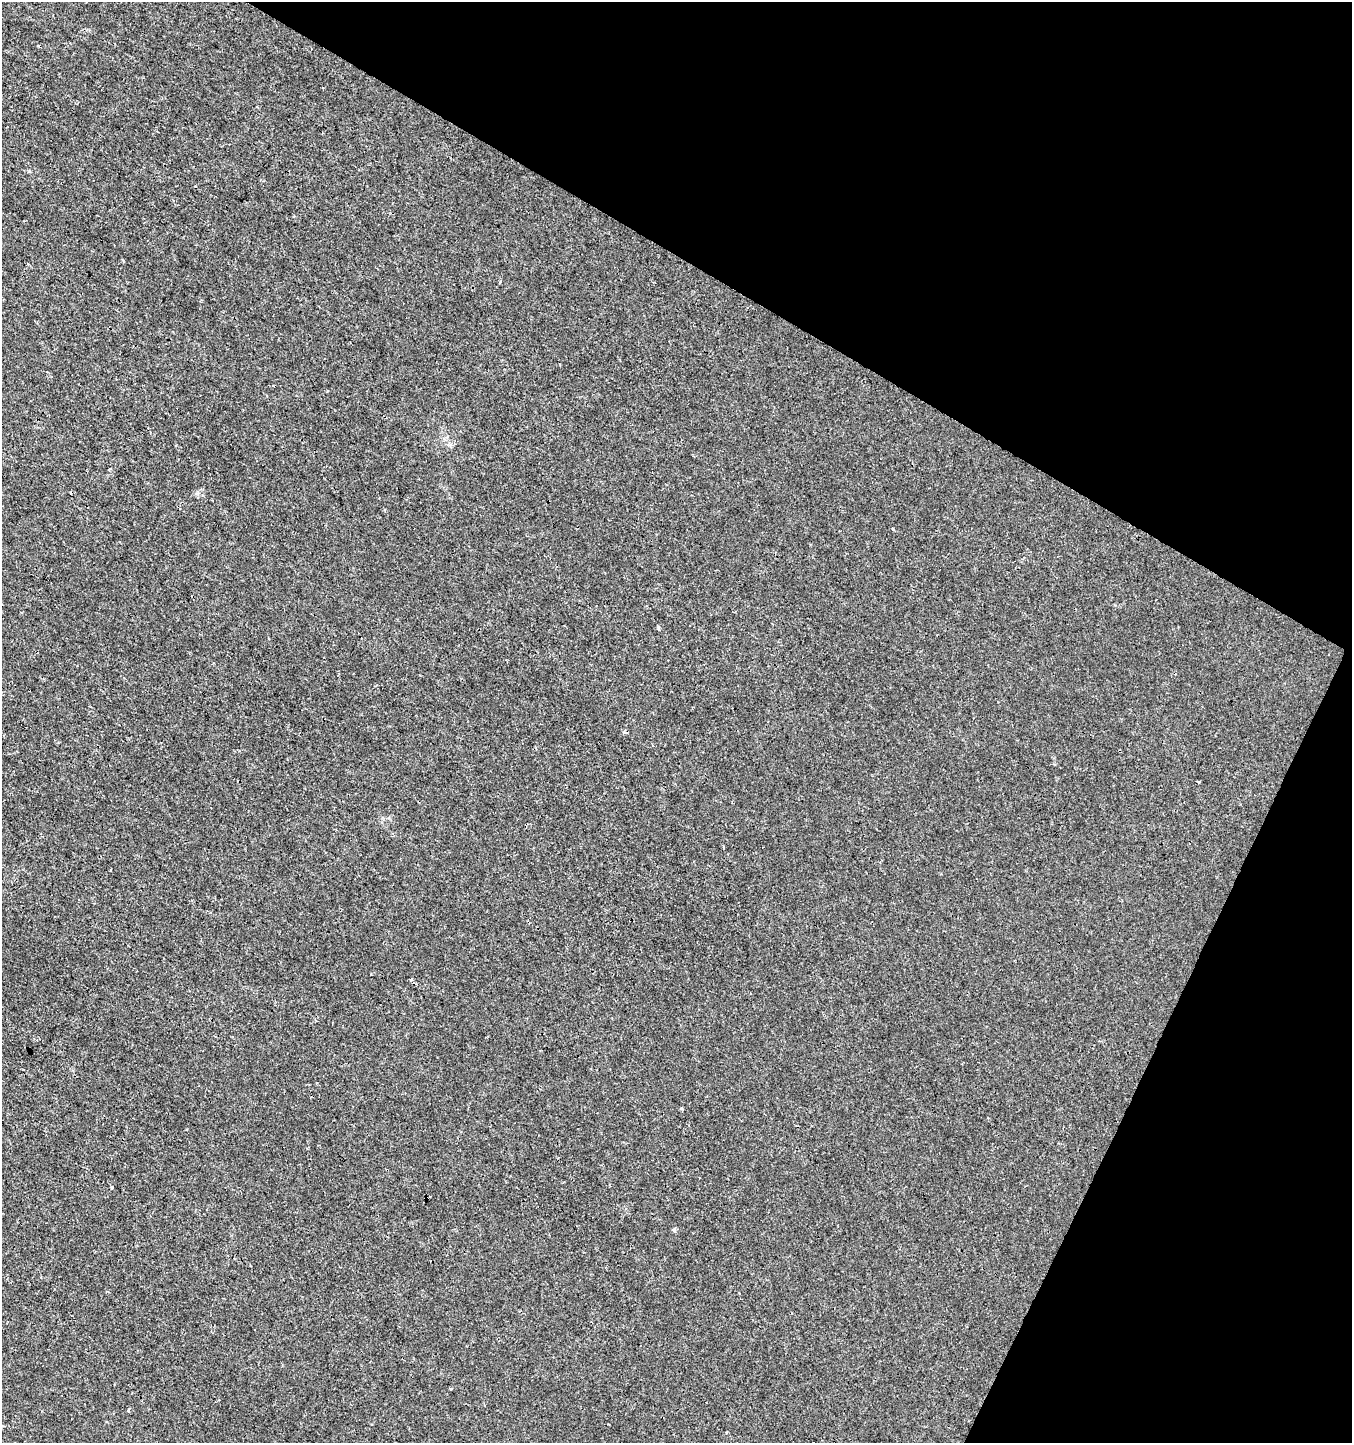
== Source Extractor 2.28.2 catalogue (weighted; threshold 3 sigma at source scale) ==
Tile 8 of 4 x 4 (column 4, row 2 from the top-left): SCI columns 4251-5600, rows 2889-4329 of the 5865 x 5770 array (HDU 1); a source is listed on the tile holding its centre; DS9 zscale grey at full resolution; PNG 1354 x 1445 px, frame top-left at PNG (2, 2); no overlay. Shown black and unused: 27% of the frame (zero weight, under 3 of 4 exposures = <1% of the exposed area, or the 3 px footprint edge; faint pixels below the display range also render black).
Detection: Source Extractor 2.28.2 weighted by HDU 2 'WHT'; one run over the whole footprint, this tile lists its part. Background 2.56e-04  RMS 0.0013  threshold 0.00598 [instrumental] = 3 sigma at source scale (4.5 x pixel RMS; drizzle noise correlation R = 1.50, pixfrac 1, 0.0396/0.0396 arcsec/px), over >= 5 px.
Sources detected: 10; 2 cosmic-ray / hot-pixel residue — not listed; the other 8 listed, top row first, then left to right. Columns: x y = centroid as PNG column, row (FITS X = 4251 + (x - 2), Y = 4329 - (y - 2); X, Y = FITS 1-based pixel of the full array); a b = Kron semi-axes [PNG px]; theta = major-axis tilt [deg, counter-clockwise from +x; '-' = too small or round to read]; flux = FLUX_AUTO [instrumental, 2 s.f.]
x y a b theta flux
109 469 4 3 - 0.12
892 529 4 3 - 0.12
658 628 6 3 71 0.14
411 980 4 3 - 0.25
112 1187 3 3 - 0.31
674 1230 7 4 -45 0.18
451 1389 4 3 - 0.15
128 1410 3 3 - 0.17